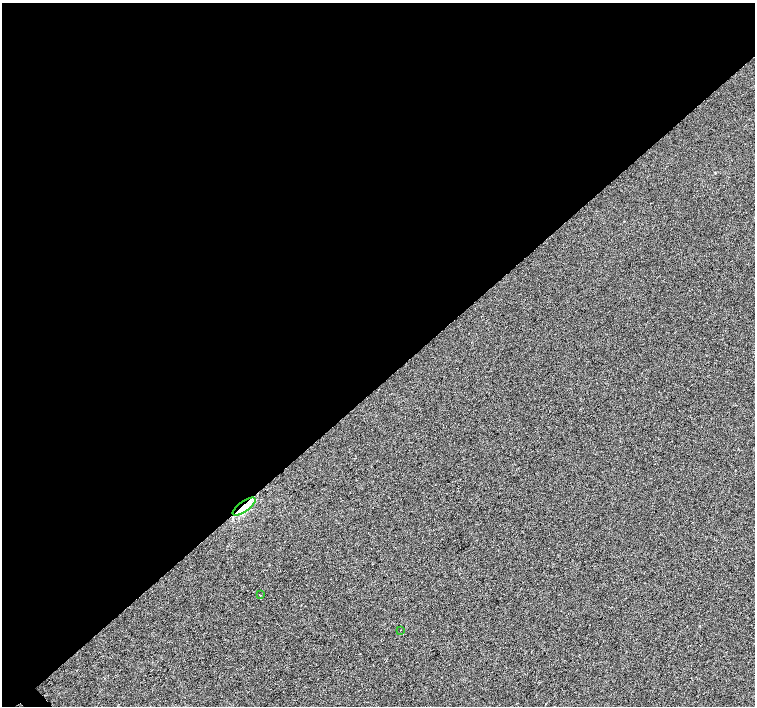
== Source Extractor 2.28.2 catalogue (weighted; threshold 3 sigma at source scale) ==
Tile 2 of 4 x 4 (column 2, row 1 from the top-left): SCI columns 1510-3014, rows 4442-5849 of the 6025 x 6000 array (HDU 1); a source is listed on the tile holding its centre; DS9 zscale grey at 2 x 2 block average (1 PNG px = mean of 2 x 2 image px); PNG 757 x 708 px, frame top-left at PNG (2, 3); each listed source drawn as its Kron ellipse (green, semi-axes under 4 px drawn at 4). Shown black and unused: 55% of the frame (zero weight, under 2 of 3 exposures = <1% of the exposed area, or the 3 px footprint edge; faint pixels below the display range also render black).
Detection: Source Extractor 2.28.2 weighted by HDU 2 'WHT'; one run over the whole footprint, this tile lists its part. Background 1.90e-04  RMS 0.0056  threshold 0.0252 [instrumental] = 3 sigma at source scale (4.5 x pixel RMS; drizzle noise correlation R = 1.50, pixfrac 1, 0.0396/0.0396 arcsec/px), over >= 5 px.
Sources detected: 5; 1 inside a brighter object's white glare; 1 cosmic-ray / hot-pixel residue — neither listed nor drawn; the other 3 listed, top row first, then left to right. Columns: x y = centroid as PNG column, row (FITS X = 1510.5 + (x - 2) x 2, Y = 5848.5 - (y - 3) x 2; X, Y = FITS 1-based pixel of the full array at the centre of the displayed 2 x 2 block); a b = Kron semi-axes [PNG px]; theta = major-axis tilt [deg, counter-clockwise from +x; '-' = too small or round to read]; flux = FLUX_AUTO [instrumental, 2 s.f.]
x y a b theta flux
244 506 13 5 36 14
260 595 2 2 - 0.86
401 630 2 2 - 0.51
Overlapping masked pixels (flux is a lower limit): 1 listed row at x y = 244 506